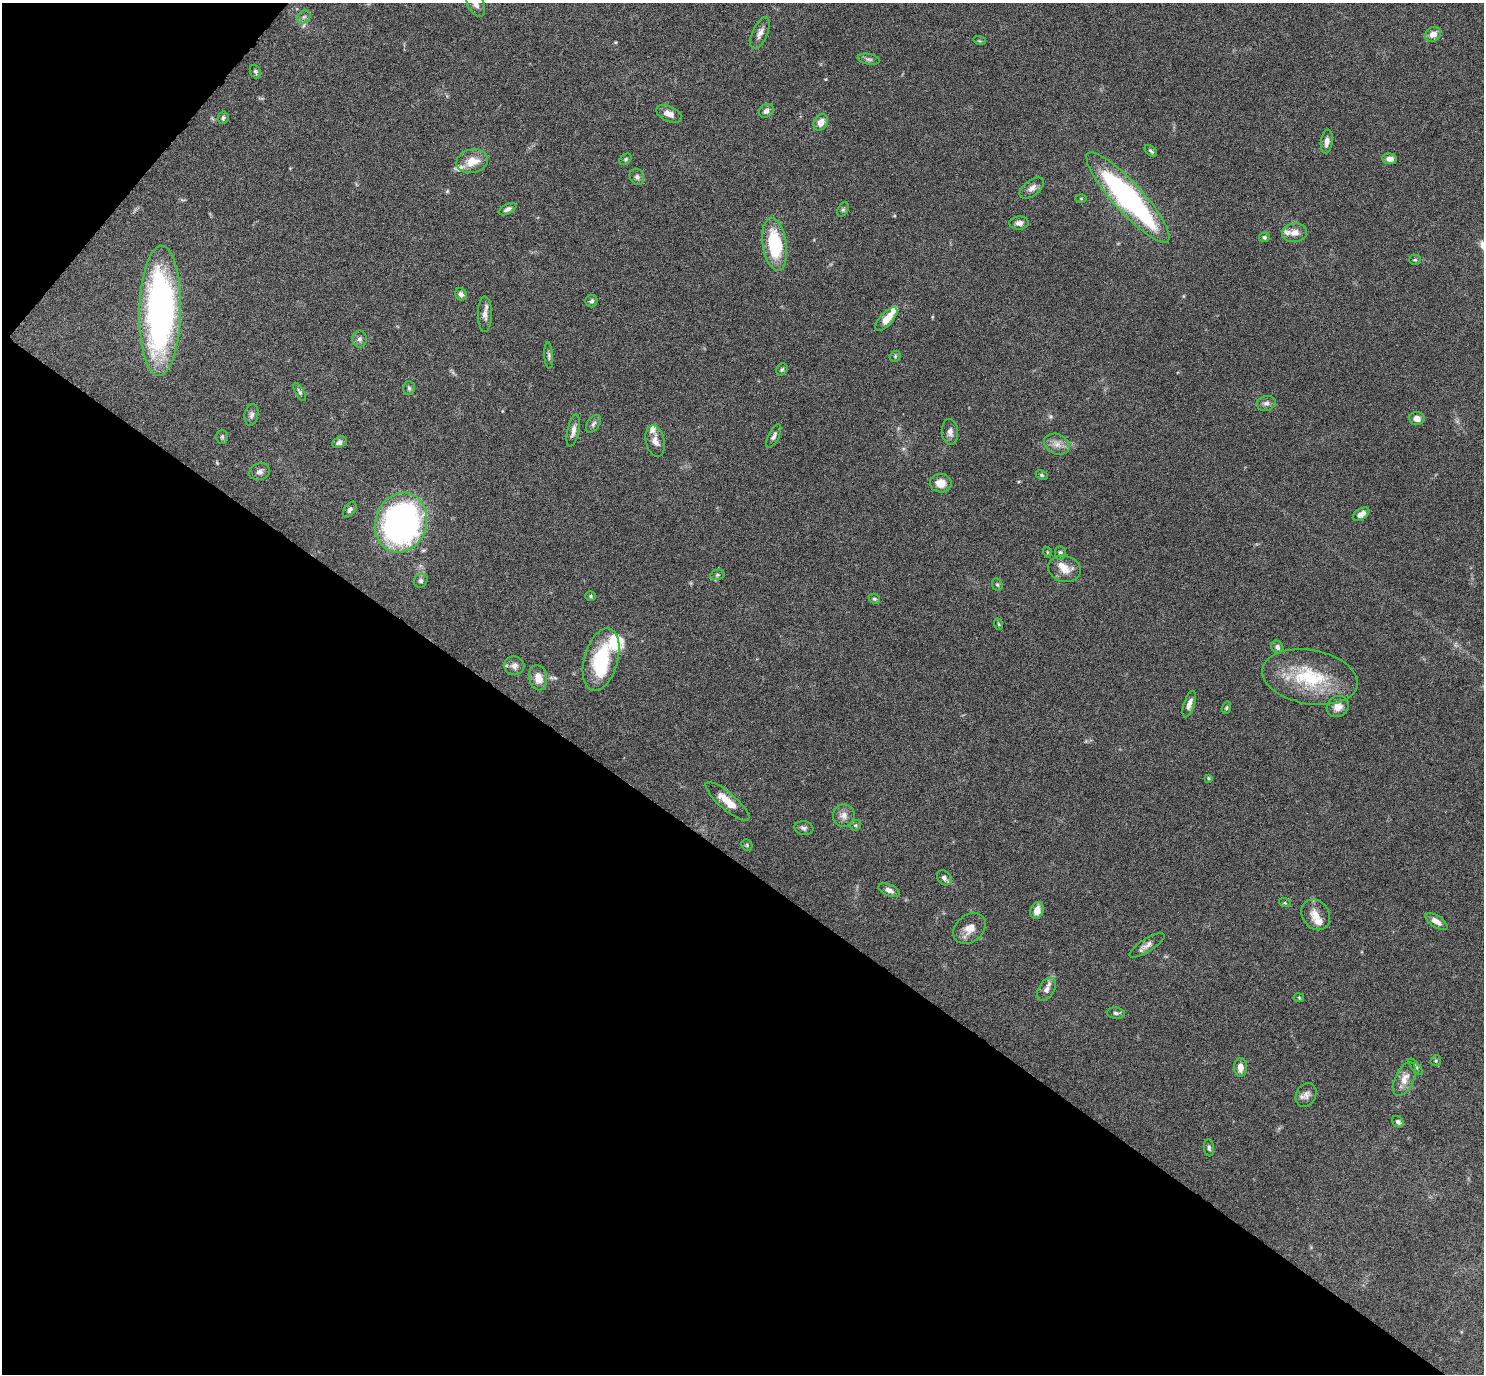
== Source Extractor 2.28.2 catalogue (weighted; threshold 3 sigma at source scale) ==
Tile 9 of 4 x 4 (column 1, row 3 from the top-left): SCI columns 2-1483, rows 1525-2896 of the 5931 x 5935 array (HDU 1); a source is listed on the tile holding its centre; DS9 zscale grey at full resolution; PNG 1486 x 1376 px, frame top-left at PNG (2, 3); each listed source drawn as its Kron ellipse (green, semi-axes under 4 px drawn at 4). Shown black and unused: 39% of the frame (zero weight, under 4 of 8 exposures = <1% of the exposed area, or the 3 px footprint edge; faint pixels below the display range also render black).
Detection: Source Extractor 2.28.2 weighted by HDU 2 'WHT'; one run over the whole footprint, this tile lists its part. Background 0.0857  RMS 0.004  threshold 0.0165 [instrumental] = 3 sigma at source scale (4.09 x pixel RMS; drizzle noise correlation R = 1.36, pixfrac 0.8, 0.05/0.05 arcsec/px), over >= 5 px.
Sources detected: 104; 1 inside a brighter object's white glare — neither listed nor drawn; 7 inside a brighter listed object's ellipse — not listed separately; the other 96 listed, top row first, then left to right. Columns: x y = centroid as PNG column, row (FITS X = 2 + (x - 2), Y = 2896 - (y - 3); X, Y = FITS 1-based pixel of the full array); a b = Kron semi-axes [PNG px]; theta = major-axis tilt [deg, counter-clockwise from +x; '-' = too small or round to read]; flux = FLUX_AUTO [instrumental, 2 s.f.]
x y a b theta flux
476 4 14 8 -64 2
304 17 7 5 43 0.98
760 33 17 7 66 2.4
1433 34 8 7 - 2.8
980 41 6 4 -17 0.4
869 59 11 5 -11 0.97
255 72 7 5 -66 0.7
766 111 8 6 34 1.4
669 114 13 7 -24 3.1
223 118 6 5 - 0.7
821 122 8 6 60 3.1
1327 142 12 6 82 1.9
1151 151 7 4 -39 0.69
625 159 7 4 41 0.55
1390 159 7 5 -7 2
472 161 16 11 14 6.1
637 177 8 7 - 1.1
1032 188 14 7 37 2.2
1128 197 59 14 -48 85
1081 198 5 3 - 0.38
507 209 9 5 27 1.3
843 210 7 5 63 0.65
1019 223 9 6 4 1.7
1294 233 12 9 9 2.8
1264 237 5 5 - 0.85
775 244 27 12 -81 25
1415 260 5 5 - 0.54
461 294 6 5 - 1.4
591 301 6 6 - 0.87
160 311 65 21 89 140
485 314 18 7 -90 2.2
886 319 15 6 48 5.6
359 339 8 7 - 1.2
549 356 13 3 -86 0.82
895 356 6 5 - 0.53
782 369 6 5 - 0.72
409 388 7 5 -87 0.72
300 392 10 4 -60 0.75
1266 403 9 7 13 1.4
251 415 11 6 81 1.3
1417 418 8 6 -4 2.3
593 424 10 6 54 1.1
573 431 16 6 78 2.1
950 432 13 8 -86 2
774 436 13 5 63 1.2
222 437 7 6 - 0.71
655 441 16 9 -77 2.8
339 442 7 5 27 1.4
1057 444 13 10 -26 2.9
260 472 10 8 19 1.6
1042 475 6 4 -27 0.6
941 483 11 9 -4 3.9
350 510 9 5 54 1.1
1361 514 9 5 33 2.8
401 523 30 25 70 130
1047 552 5 3 - 0.33
1060 553 7 5 -85 0.81
1064 569 16 13 -15 4.4
717 575 7 5 12 0.72
421 581 7 6 - 0.95
997 585 6 5 - 0.71
591 596 5 4 - 0.53
874 599 6 4 -30 0.63
998 624 6 3 -70 0.47
1277 647 6 5 - 1.2
601 659 32 17 74 23
514 666 10 9 - 2
1310 677 48 27 -10 26
538 678 12 9 -78 4.5
1189 704 14 5 71 2
1338 707 11 10 - 3.2
1226 708 6 4 73 0.62
1208 778 4 3 - 0.39
727 801 28 8 -41 6.5
844 815 11 11 - 2.5
855 825 5 5 - 0.55
804 828 9 7 -8 1.1
747 845 6 5 - 0.53
944 878 8 6 -48 1.5
889 890 11 5 -22 1.8
1285 903 6 4 -18 0.42
1037 910 9 6 70 3.3
1316 915 16 13 -54 4.4
1436 921 13 6 -33 2.4
969 928 18 13 39 4.1
1147 945 20 6 32 2
1046 989 12 7 58 2.2
1299 998 5 4 - 0.42
1116 1013 9 5 -9 0.97
1436 1061 6 5 - 0.56
1240 1067 9 6 -87 2.8
1416 1067 10 4 -49 0.66
1405 1079 18 9 66 3.9
1306 1095 12 10 64 2.2
1398 1122 6 5 - 1
1209 1148 8 5 -82 0.8
Isophote crosses this tile's border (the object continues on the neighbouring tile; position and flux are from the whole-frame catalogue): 1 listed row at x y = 476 4